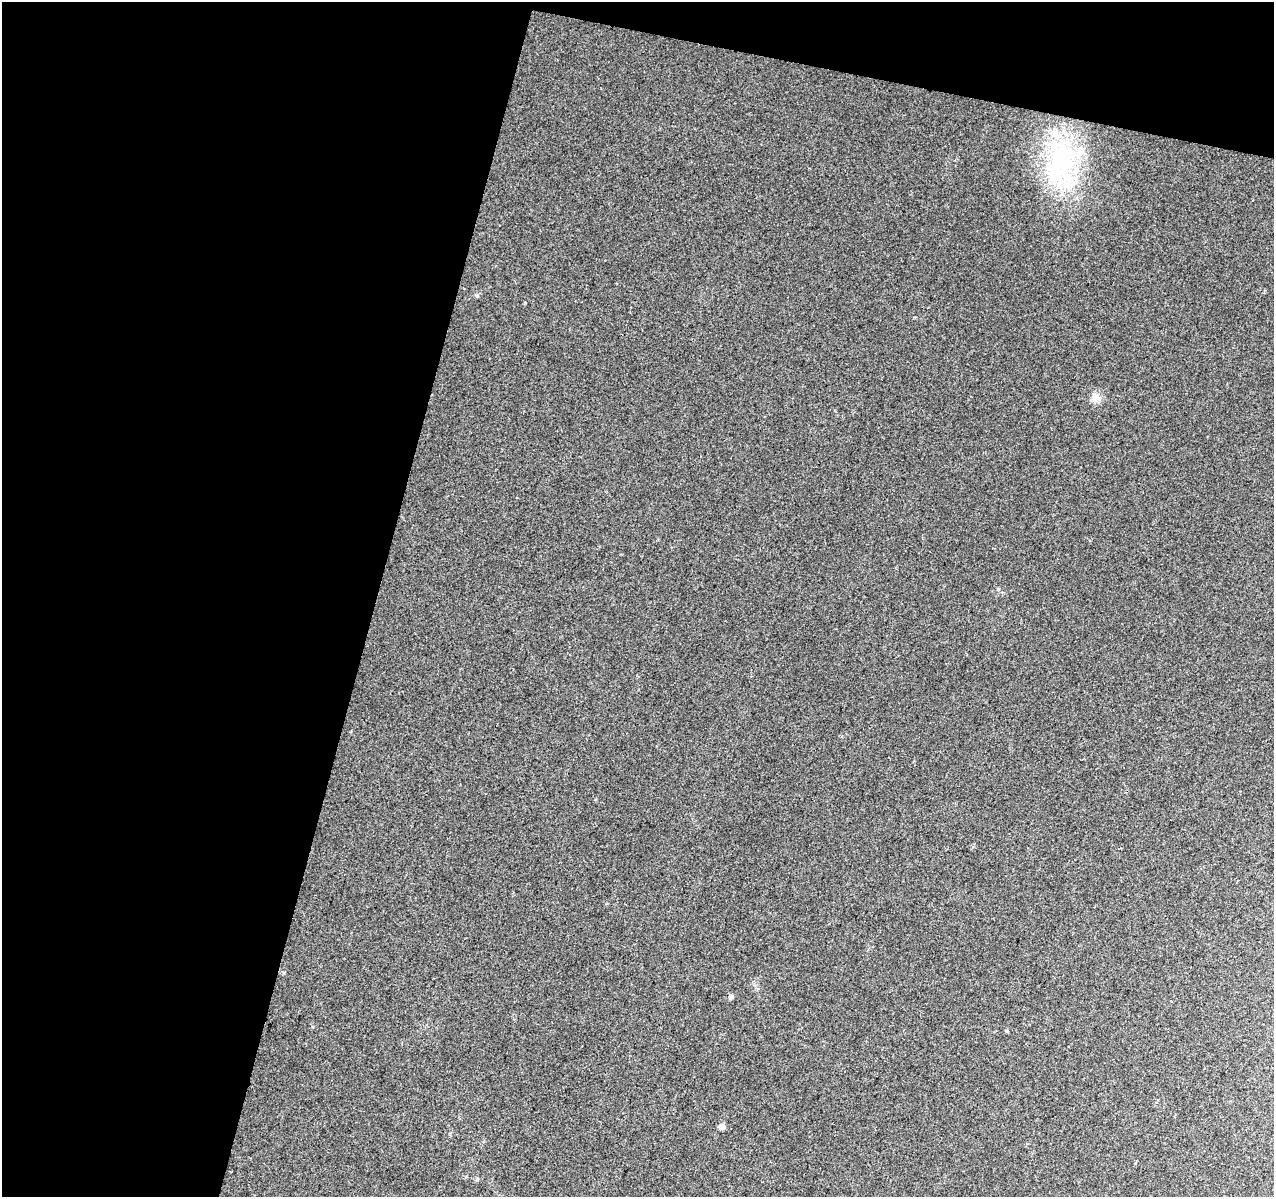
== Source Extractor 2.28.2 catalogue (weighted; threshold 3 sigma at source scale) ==
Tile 1 of 2 x 2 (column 1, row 1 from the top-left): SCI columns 1-1272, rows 1324-2518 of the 2545 x 2629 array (HDU 1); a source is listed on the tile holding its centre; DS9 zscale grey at full resolution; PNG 1276 x 1199 px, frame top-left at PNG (2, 2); no overlay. Shown black and unused: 33% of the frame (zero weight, under 2 of 3 exposures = <1% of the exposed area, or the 3 px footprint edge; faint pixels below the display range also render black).
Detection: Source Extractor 2.28.2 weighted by HDU 2 'WHT'; one run over the whole footprint, this tile lists its part. Background 0.144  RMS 0.016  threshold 0.0738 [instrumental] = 3 sigma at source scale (4.5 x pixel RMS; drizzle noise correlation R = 1.50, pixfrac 1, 0.0396/0.0396 arcsec/px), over >= 5 px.
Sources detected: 5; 1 inside a brighter listed object's ellipse — not listed separately; the other 4 listed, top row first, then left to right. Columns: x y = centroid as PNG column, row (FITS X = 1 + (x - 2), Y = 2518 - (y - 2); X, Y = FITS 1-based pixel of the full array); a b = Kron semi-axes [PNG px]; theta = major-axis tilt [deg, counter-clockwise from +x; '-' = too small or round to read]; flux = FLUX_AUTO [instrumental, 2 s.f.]
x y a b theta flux
1062 161 62 36 -90 210
1095 398 13 10 38 11
731 997 6 5 - 4
722 1126 5 4 - 17